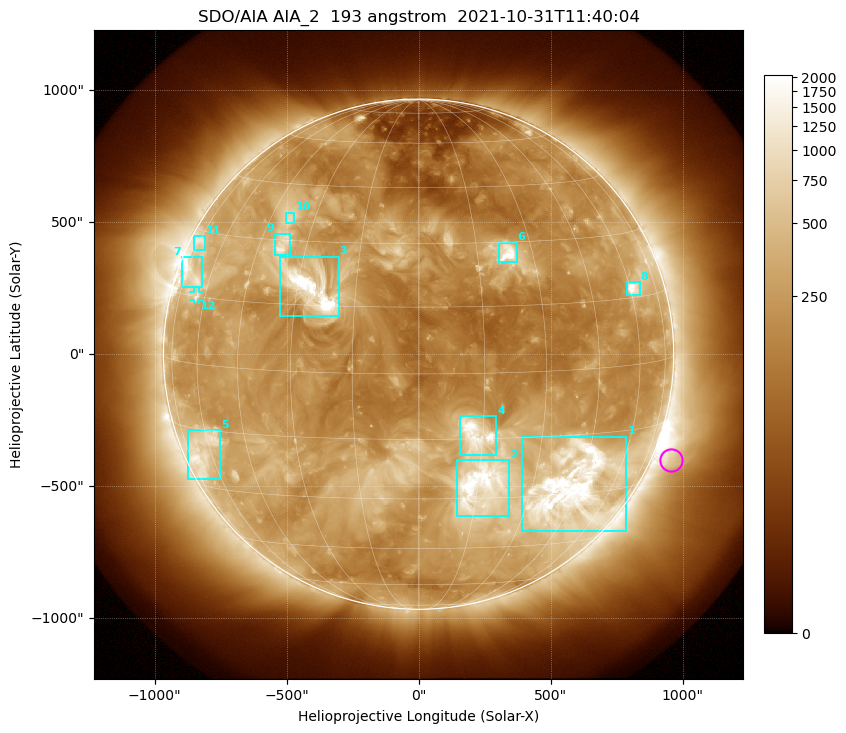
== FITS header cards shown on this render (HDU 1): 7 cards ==
TELESCOP= 'SDO/AIA '           / For AIA: SDO/AIA
INSTRUME= 'AIA_2   '           / For AIA: AIA_ATA1, AIA_ATA2, AIA_ATA3 or AIA_AT
WAVELNTH=                  193 / [angstrom] Wavelength
WAVEUNIT= 'angstrom'           / Wavelength unit: angstrom
DATE-OBS= '2021-10-31T11:40:04.844' / [ISO] Date when observation started; ISO 8
CTYPE1  = 'HPLN-TAN'           / CTYPE1: HPLN
CTYPE2  = 'HPLT-TAN'           / CTYPE2: HPLT

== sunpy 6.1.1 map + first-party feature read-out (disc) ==
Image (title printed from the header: SDO/AIA AIA_2  193 angstrom  2021-10-31T11:40:04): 1024 x 1024 px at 2.4 arcsec/px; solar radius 967 arcsec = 403 px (full disc in frame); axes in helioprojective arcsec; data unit not stated in the header (colour bar unlabelled)
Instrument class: DISC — disc imager (sunpy class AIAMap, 193 A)
Bright regions (active regions / flare kernels): reference = the median radial profile (limb darkening/brightening removed); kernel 9 px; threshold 5 sigma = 522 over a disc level ~221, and >= 1.15x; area >= 12 px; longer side >= 10 px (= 24 arcsec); searched inside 0.97 R_sun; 12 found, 12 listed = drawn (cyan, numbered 1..; 1 of them under ~33 arcsec drawn as corner ticks so the feature stays visible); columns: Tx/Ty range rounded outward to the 5 arcsec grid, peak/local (2 s.f.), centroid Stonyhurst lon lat
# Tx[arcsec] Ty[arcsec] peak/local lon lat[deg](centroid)
1 390..790 -670..-310 13 +42 -28
2 145..345 -615..-400 12 +16 -27
3 -525..-300 145..370 15 -26 +18
4 155..295 -385..-235 13 +13 -14
5 -875..-750 -475..-285 5 -64 -20
6 305..375 345..425 9.2 +23 +27
7 -900..-820 255..370 6.7 -70 +19
8 790..840 225..275 11 +61 +17
9 -545..-485 375..455 5.3 -37 +29
10 -505..-470 495..535 3.7 -38 +36
11 -850..-805 390..450 3.8 -74 +27
12 -855..-830 205..235 4 -64 +15
Off-limb structures (1.02-1.3 R_sun): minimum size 162 px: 7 found; the strongest spans PA ~215..270 deg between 1.02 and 1.3 R_sun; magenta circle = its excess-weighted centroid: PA ~245 deg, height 1.07 R_sun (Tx ~955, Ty ~-400 arcsec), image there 2.4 x the reference